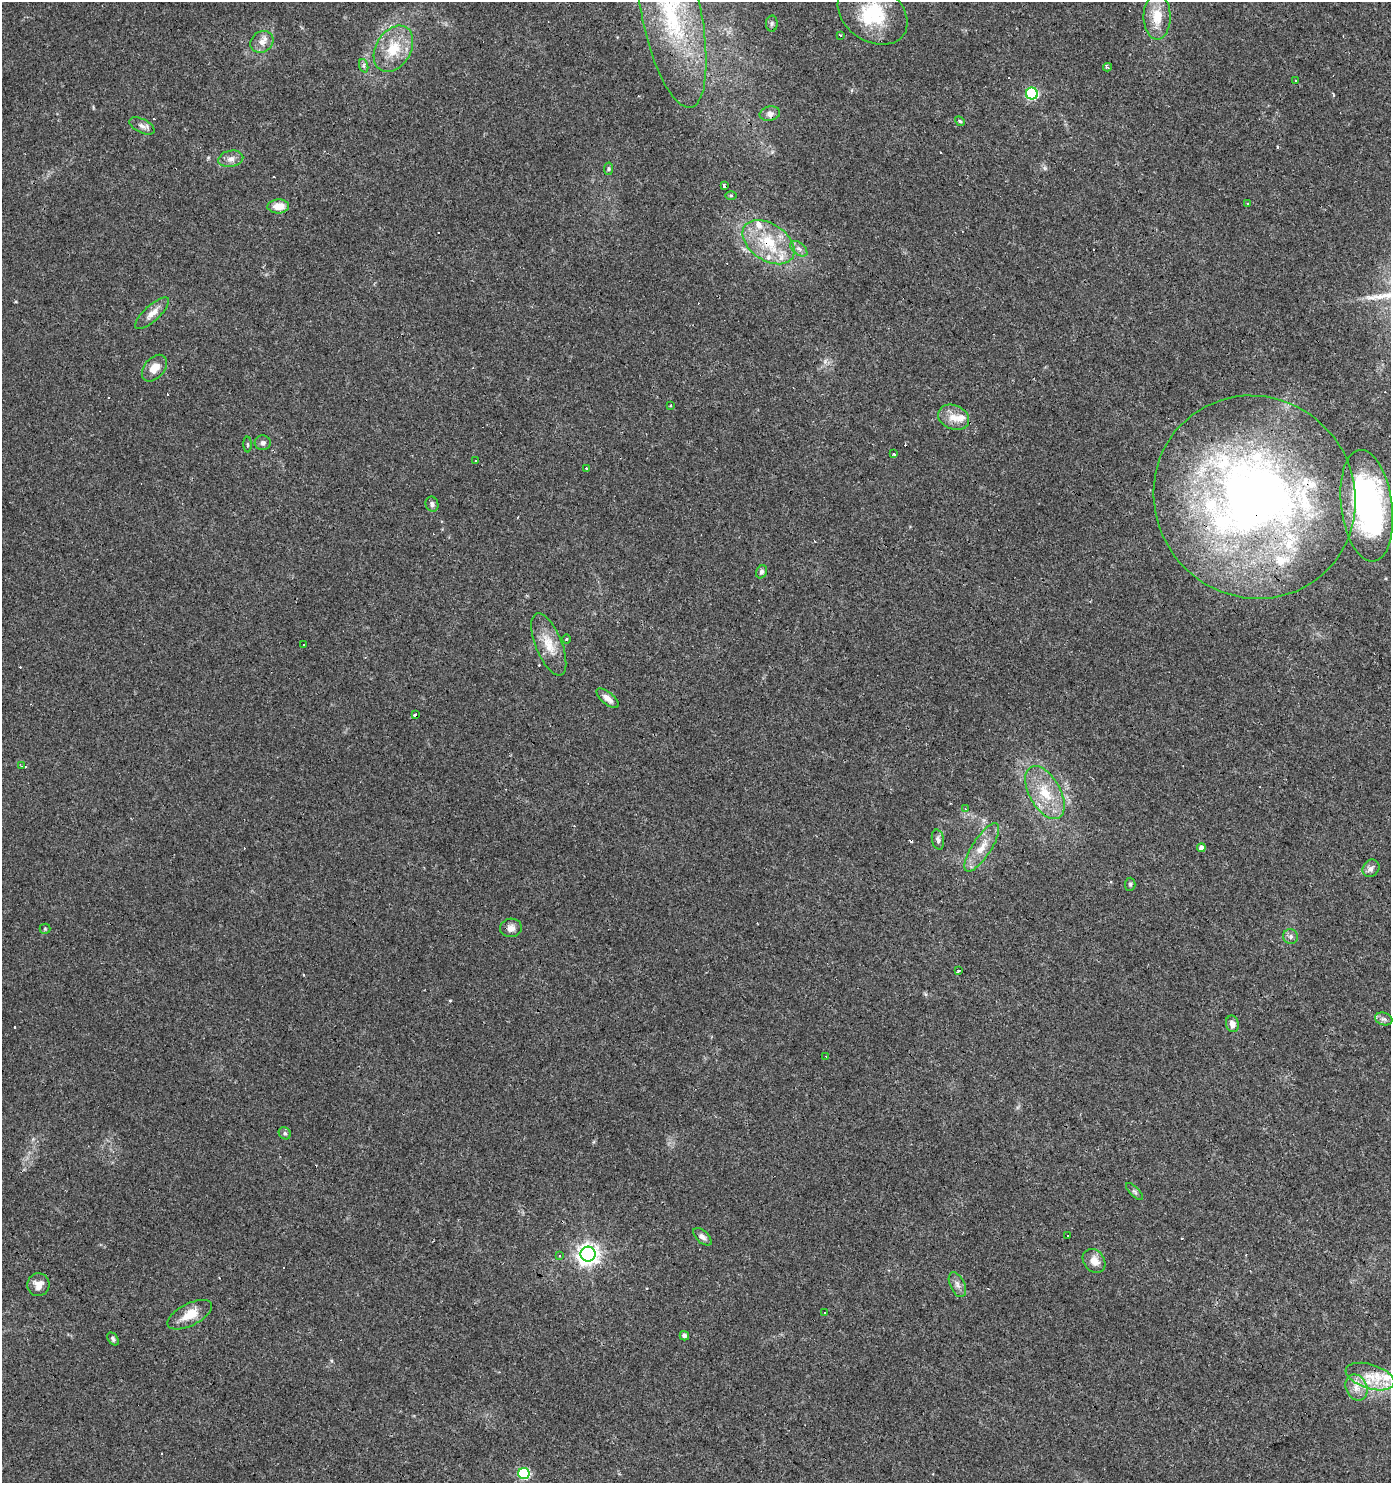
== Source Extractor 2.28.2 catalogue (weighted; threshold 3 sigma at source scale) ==
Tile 6 of 4 x 4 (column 2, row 2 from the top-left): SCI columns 1573-2961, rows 2970-4450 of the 5986 x 5932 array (HDU 1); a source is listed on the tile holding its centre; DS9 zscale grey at full resolution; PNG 1393 x 1485 px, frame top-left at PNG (2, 2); each listed source drawn as its Kron ellipse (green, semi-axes under 4 px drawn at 4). Shown black and unused: <1% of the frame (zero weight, under 3 of 4 exposures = <1% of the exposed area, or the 3 px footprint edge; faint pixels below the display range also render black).
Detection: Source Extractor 2.28.2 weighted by HDU 2 'WHT'; one run over the whole footprint, this tile lists its part. Background 0.0318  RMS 0.0037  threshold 0.0166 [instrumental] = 3 sigma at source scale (4.5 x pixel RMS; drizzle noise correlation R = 1.50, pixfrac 1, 0.0396/0.0396 arcsec/px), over >= 5 px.
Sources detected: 115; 2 inside a brighter object's white glare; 32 cosmic-ray / hot-pixel residue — neither listed nor drawn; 10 inside a brighter listed object's ellipse — not listed separately; the other 71 listed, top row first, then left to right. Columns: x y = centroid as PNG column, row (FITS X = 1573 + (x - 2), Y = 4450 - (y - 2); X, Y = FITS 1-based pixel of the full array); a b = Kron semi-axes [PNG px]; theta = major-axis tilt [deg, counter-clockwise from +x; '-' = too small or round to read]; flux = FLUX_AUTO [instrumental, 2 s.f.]
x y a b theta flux
671 14 95 29 -78 63
872 14 38 27 -34 21
1157 17 23 13 -89 8.7
772 24 8 6 87 0.89
840 35 4 3 - 0.37
262 42 12 10 37 3
393 49 25 17 59 11
364 66 7 4 -72 0.81
1107 67 4 4 - 0.59
1295 80 3 3 - 5.1
1032 94 6 6 - 42
770 114 10 7 10 1.8
960 121 5 4 - 0.51
142 126 13 7 -26 1.8
231 159 12 8 11 2.2
609 169 6 4 83 0.57
724 186 3 3 - 0.87
731 195 6 4 0 0.42
1248 204 3 3 - 0.86
278 206 11 7 3 5.1
768 242 29 18 -34 16
799 249 10 6 -40 1.5
152 313 22 7 42 3.5
154 368 15 10 51 4.4
670 405 3 2 - 0.43
954 417 16 12 -24 4.3
263 443 8 7 - 1.2
247 444 8 4 -89 0.49
894 454 4 3 - 1.8
476 460 3 2 - 0.41
586 468 3 3 - 1.3
1255 497 103 99 -48 270
432 504 7 6 - 1.1
1367 506 56 25 -83 94
761 572 7 5 59 0.88
566 639 5 3 - 0.4
549 644 33 13 -68 7.7
304 645 3 3 - 0.67
608 698 13 6 -40 2.4
415 715 3 3 - 9.5
21 766 3 3 - 0.45
1045 793 29 15 -60 12
965 809 4 3 - 0.51
938 840 10 6 -78 1.2
982 847 28 9 57 5.8
1201 848 4 4 - 1.7
1371 868 9 8 - 1.5
1130 884 6 5 - 0.68
511 928 11 9 4 2.3
45 929 5 5 - 0.47
1291 936 7 7 - 1.2
959 971 3 3 - 6.8
1384 1019 9 6 -15 1.2
1232 1024 8 6 -78 2
826 1056 3 2 - 0.45
285 1133 6 5 - 0.79
1134 1192 11 4 -45 0.83
1067 1235 3 3 - 1.2
702 1237 11 6 -43 1.5
588 1254 7 7 - 220
559 1256 3 3 - 0.54
1094 1261 13 10 -50 3.7
38 1285 11 11 - 3.2
957 1285 13 7 -65 1.8
824 1313 3 3 - 1.6
190 1315 24 11 27 6.8
684 1336 5 4 - 1.3
113 1339 7 5 -54 0.73
1370 1377 25 12 -17 8.8
1356 1388 13 10 -65 4
524 1473 6 5 - 29
Overlapping masked pixels (flux is a lower limit): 3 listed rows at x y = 768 242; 1255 497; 1367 506
Isophote crosses this tile's border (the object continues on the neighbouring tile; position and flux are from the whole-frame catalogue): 2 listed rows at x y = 671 14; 872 14
Unlisted compact peaks at least as high as the median listed source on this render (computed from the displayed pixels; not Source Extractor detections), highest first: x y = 1372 298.